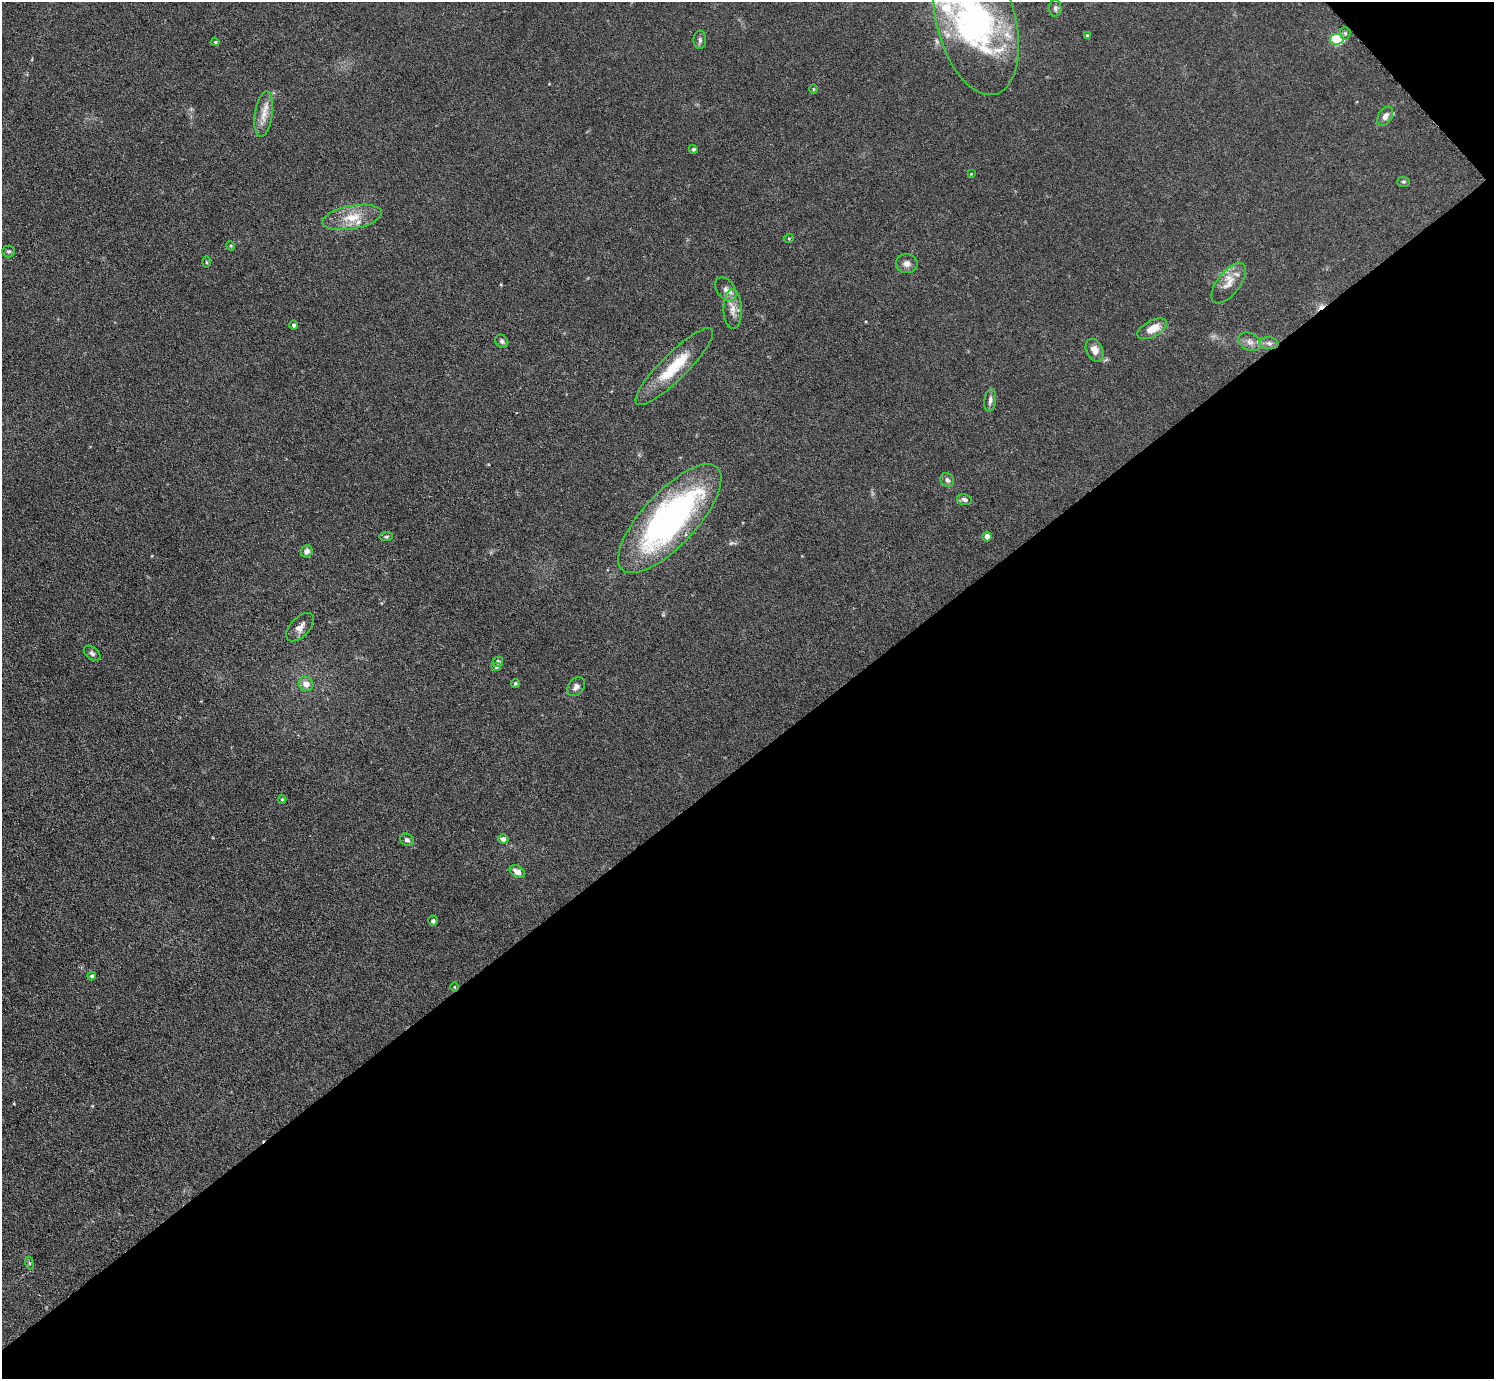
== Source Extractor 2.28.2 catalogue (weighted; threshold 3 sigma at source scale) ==
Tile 12 of 4 x 4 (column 4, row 3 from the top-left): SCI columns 4578-6069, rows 1535-2911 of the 6126 x 6131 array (HDU 1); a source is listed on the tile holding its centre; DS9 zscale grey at full resolution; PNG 1496 x 1381 px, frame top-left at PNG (2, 2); each listed source drawn as its Kron ellipse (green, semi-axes under 4 px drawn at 4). Shown black and unused: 46% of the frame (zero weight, under 3 of 6 exposures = <1% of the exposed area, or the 3 px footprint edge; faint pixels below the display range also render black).
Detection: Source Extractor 2.28.2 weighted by HDU 2 'WHT'; one run over the whole footprint, this tile lists its part. Background 0.0396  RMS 0.004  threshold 0.0164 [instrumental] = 3 sigma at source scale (4.09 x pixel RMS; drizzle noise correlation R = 1.36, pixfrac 0.8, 0.05/0.05 arcsec/px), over >= 5 px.
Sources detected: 57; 1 inside a brighter object's white glare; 1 cosmic-ray / hot-pixel residue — neither listed nor drawn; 4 inside a brighter listed object's ellipse — not listed separately; the other 51 listed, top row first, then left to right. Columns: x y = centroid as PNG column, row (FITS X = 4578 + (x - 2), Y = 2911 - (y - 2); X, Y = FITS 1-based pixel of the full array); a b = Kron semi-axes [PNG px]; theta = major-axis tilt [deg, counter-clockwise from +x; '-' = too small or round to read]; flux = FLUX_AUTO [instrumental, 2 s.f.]
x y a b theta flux
1055 8 8 6 87 1
976 22 75 39 -75 81
1345 33 6 5 - 0.71
1087 36 4 3 - 0.7
1337 39 7 5 -10 29
700 40 9 6 88 1
215 42 4 3 - 0.43
813 89 4 3 - 0.33
264 114 23 9 82 4.6
1385 116 10 6 59 2.2
693 149 4 4 - 0.7
971 174 3 3 - 0.24
1403 182 6 5 - 0.58
352 217 30 11 10 7.8
789 238 5 3 - 0.35
231 246 5 3 - 0.4
8 251 6 6 - 0.78
206 262 5 3 - 0.42
907 264 11 9 -2 2.1
1229 283 24 11 52 5.1
726 289 13 8 -53 2.3
733 309 20 9 -89 4.1
294 325 4 4 - 0.85
1152 329 16 8 28 5.7
502 341 7 6 - 0.86
1250 342 12 8 -26 2.2
1269 343 9 6 -9 1.4
1095 350 12 8 -66 3.1
674 366 53 13 45 15
990 400 11 6 82 1.5
947 480 7 6 - 1.1
964 499 8 5 -13 1.3
670 519 70 27 47 120
386 537 7 4 6 0.64
987 537 5 4 - 2
307 551 6 5 - 2
300 627 17 9 46 2.8
92 653 9 6 -39 1.1
498 662 5 5 - 1.2
496 667 5 4 - 0.54
515 683 4 4 - 0.59
306 684 7 7 - 3
576 687 10 8 51 1.8
282 799 4 4 - 0.42
503 839 5 5 - 1.3
407 840 7 6 - 0.99
517 872 8 5 -31 2.2
433 921 5 5 - 0.91
92 976 4 4 - 0.74
454 987 4 3 - 0.31
29 1263 6 4 -71 0.49
Overlapping masked pixels (flux is a lower limit): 1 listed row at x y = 454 987